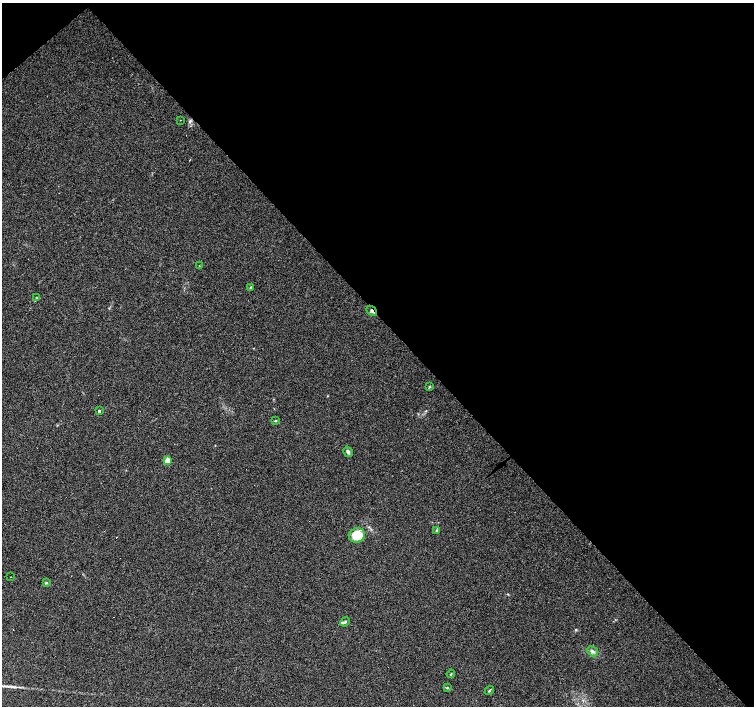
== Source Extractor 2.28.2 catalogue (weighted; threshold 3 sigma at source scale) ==
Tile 3 of 4 x 4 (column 3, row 1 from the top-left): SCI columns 3008-4510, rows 4432-5838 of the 6014 x 5982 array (HDU 1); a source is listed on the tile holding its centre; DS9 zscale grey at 2 x 2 block average (1 PNG px = mean of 2 x 2 image px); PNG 756 x 708 px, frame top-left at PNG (2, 3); each listed source drawn as its Kron ellipse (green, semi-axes under 4 px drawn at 4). Shown black and unused: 46% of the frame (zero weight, under 3 of 4 exposures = <1% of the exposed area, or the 3 px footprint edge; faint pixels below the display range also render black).
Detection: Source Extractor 2.28.2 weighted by HDU 2 'WHT'; one run over the whole footprint, this tile lists its part. Background 0.0896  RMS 0.0057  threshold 0.0256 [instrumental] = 3 sigma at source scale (4.5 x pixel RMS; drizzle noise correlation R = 1.50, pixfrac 1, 0.0396/0.0396 arcsec/px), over >= 5 px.
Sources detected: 24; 3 cosmic-ray / hot-pixel residue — neither listed nor drawn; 2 inside a brighter listed object's ellipse — not listed separately; the other 19 listed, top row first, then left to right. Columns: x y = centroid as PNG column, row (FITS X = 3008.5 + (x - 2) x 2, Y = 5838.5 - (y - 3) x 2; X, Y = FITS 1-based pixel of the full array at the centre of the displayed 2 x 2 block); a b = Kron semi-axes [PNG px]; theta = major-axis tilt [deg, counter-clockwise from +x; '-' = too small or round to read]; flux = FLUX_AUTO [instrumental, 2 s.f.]
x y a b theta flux
180 120 2 2 - 2.9
199 266 2 2 - 1.9
251 287 4 3 - 1.6
37 298 4 3 - 1.5
371 311 5 3 - 2.9
430 386 3 3 - 1.1
99 411 2 2 - 2.7
275 421 3 2 - 0.99
348 452 5 3 - 3.7
167 460 3 2 - 19
436 531 3 2 - 1.1
357 535 8 7 - 27
10 577 2 2 - 1.3
46 583 4 2 - 1.2
345 622 5 3 - 1.9
592 651 6 4 -31 3.5
451 674 4 2 - 0.83
447 688 3 3 - 1.1
489 691 5 2 - 1.2
Overlapping masked pixels (flux is a lower limit): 1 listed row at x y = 371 311
Diffuse or blended objects may show on this block-average render without a row.